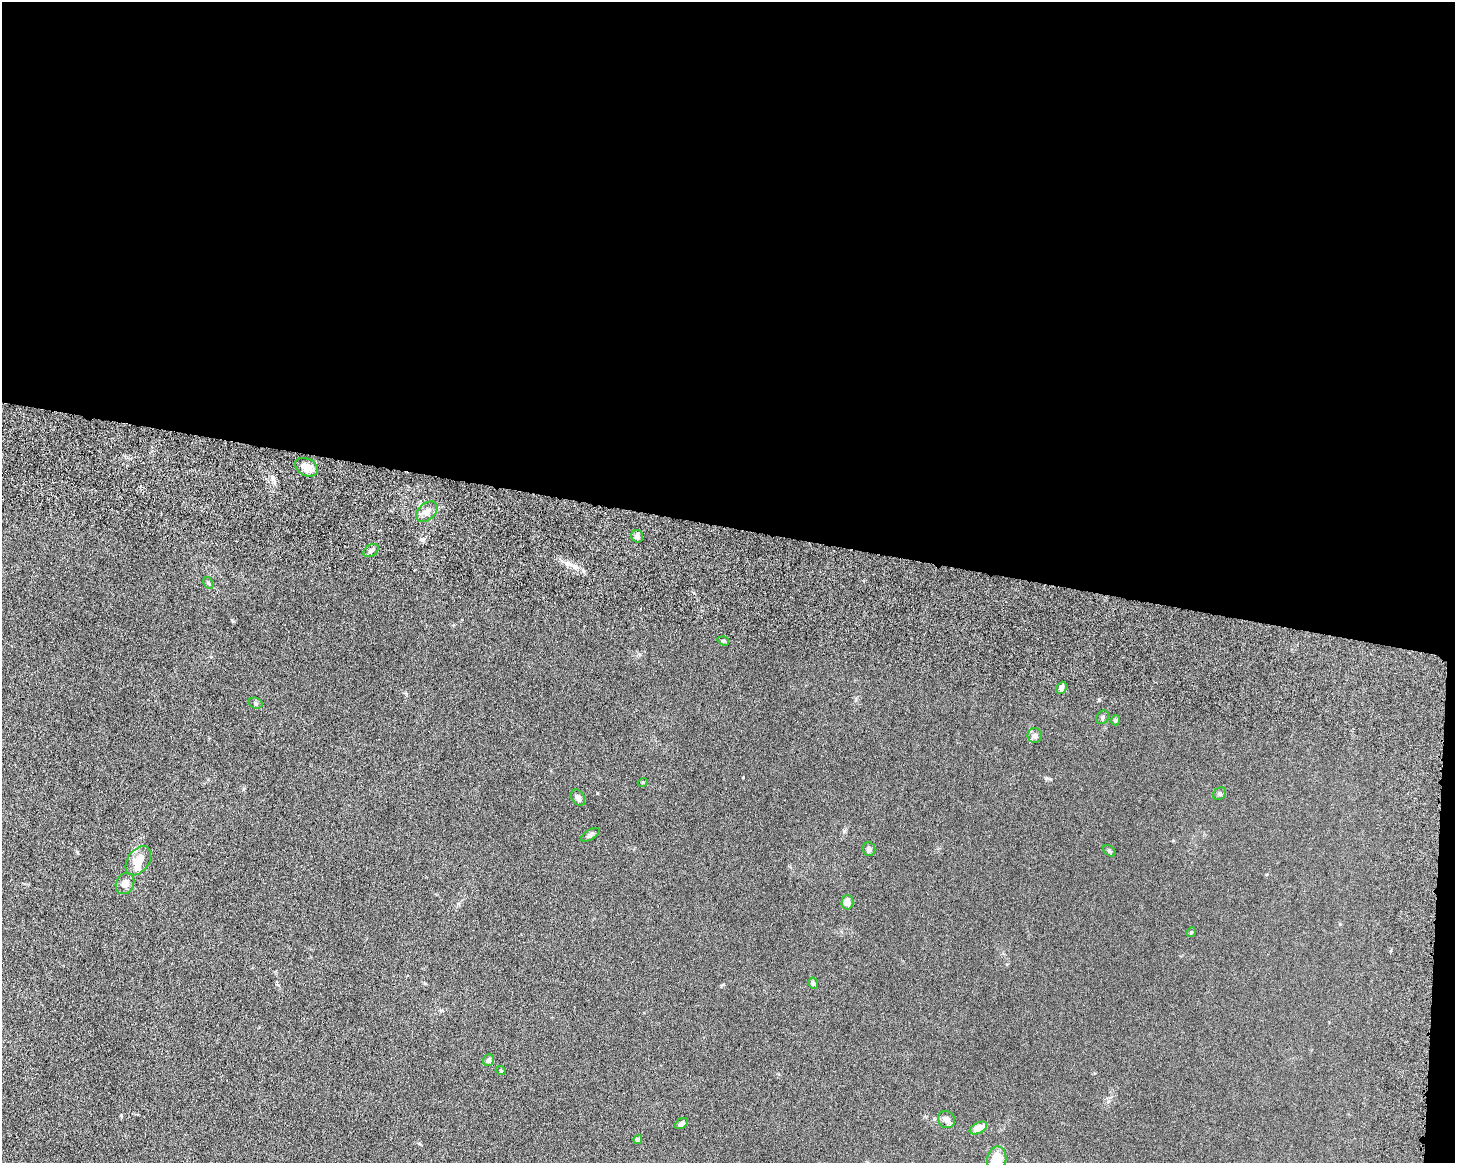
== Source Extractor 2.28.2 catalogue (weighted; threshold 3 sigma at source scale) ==
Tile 3 of 3 x 4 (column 3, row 1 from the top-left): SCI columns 3085-4537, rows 3614-4774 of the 4861 x 4803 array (HDU 1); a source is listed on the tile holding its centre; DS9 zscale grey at full resolution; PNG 1457 x 1165 px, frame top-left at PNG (2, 2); each listed source drawn as its Kron ellipse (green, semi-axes under 4 px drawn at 4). Shown black and unused: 46% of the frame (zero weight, under 6 of 12 exposures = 7% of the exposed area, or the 3 px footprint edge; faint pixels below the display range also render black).
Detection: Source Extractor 2.28.2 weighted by HDU 2 'WHT'; one run over the whole footprint, this tile lists its part. Background 0.0142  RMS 0.0034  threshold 0.0141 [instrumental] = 3 sigma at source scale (4.09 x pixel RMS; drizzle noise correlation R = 1.36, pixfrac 0.8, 0.05/0.05 arcsec/px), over >= 5 px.
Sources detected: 31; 1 inside a brighter object's white glare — neither listed nor drawn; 1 inside a brighter listed object's ellipse — not listed separately; the other 29 listed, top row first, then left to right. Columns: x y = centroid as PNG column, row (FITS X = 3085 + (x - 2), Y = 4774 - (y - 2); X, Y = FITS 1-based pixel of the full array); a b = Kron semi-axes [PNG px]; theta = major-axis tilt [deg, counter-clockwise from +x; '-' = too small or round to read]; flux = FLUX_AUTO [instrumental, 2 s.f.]
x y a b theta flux
307 467 12 8 -27 3.8
427 512 12 8 43 2.2
637 536 6 6 - 1.3
371 550 8 5 34 1
208 583 6 4 -59 0.45
723 641 6 4 -19 0.44
1062 688 6 5 - 1.6
256 703 7 5 -21 0.52
1103 717 7 6 - 0.63
1116 720 5 4 - 0.89
1035 735 7 7 - 0.97
643 782 5 3 - 0.27
1220 794 7 6 - 0.59
578 797 9 6 -58 1.1
590 835 10 5 30 0.88
869 849 7 6 - 0.98
1109 851 7 5 -41 0.45
138 861 16 10 55 3.8
125 884 11 9 62 2
847 902 7 6 - 2.2
1191 932 5 4 - 0.37
813 983 6 5 - 0.63
489 1060 6 5 - 1.1
501 1071 5 3 - 0.26
946 1119 9 8 - 1.8
682 1123 7 5 35 1
978 1128 9 5 28 3.9
638 1139 4 4 - 1.5
997 1160 13 9 82 6.2
Isophote crosses this tile's border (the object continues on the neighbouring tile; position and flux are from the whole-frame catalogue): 1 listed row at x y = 997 1160
Unlisted compact peaks at least as high as the median listed source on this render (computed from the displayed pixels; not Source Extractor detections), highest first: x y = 1046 778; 232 620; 121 1115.